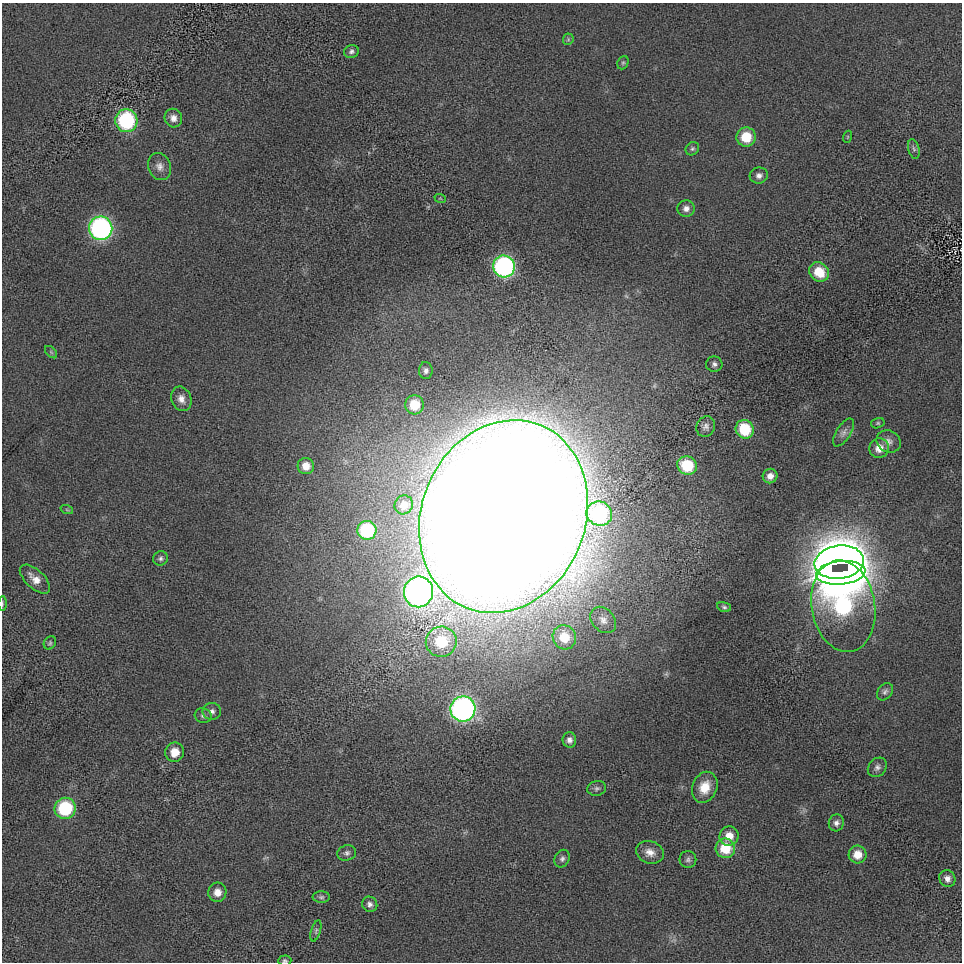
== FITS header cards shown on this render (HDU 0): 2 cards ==
NAXIS1  =                  960
NAXIS2  =                  960

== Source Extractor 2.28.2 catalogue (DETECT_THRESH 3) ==
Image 960 x 960 px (HDU 0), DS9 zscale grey, 1 PNG px = 1 image px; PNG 964 x 964 px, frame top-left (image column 1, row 960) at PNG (2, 3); each listed source drawn as its Kron ellipse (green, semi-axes under 4 px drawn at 4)
Background -12.5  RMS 170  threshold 506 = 3 sigma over >= 5 px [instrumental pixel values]
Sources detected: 71; all 71 listed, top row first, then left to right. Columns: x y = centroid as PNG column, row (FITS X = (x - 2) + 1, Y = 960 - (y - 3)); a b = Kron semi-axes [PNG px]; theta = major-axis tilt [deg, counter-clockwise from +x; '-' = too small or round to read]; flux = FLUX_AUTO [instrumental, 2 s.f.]
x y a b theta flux
568 39 6 5 - 1.8e+04
351 51 7 6 - 3.4e+04
623 63 7 5 68 2.0e+04
173 118 9 8 - 7.2e+04
126 121 11 11 - 1.1e+06
746 137 9 9 - 2.9e+05
847 137 6 4 71 1.3e+04
692 149 7 6 - 2.5e+04
914 149 10 5 -75 3.3e+04
159 166 14 11 -68 8.2e+04
759 175 9 8 - 5.2e+04
440 198 6 3 -19 1.3e+04
686 209 9 8 - 5.9e+04
101 228 12 11 - 3.0e+06
504 266 11 11 - 2.5e+06
819 272 10 9 - 2.6e+05
51 352 7 4 -46 1.8e+04
714 364 8 7 - 4.1e+04
426 371 8 6 89 3.8e+04
181 399 13 9 -68 8.8e+04
415 405 9 9 - 2.6e+05
878 423 7 5 15 1.8e+04
706 427 10 9 - 5.4e+04
745 429 9 8 - 4.9e+05
843 432 16 7 57 6.4e+04
889 441 12 10 -30 7.6e+04
879 448 10 9 - 1.2e+05
687 465 10 9 - 4.9e+05
306 466 8 8 - 1.2e+05
770 476 7 7 - 8.0e+04
404 505 10 9 - 9.4e+04
67 510 6 4 -19 1.5e+04
599 514 13 12 - 9.8e+05
503 516 98 82 67 1.1e+08
367 530 9 9 - 7.7e+05
160 558 7 7 - 3.2e+04
839 562 25 16 7 2.7e+07
841 573 25 11 6 2.7e+07
35 579 19 9 -42 1.2e+05
418 592 15 14 - 4.8e+06
2 604 7 3 90 1.5e+04
843 606 46 31 -80 2.8e+06
724 607 7 4 -15 2.1e+04
603 620 15 11 -47 9.3e+04
564 637 12 11 - 2.5e+05
441 642 15 15 - 4.5e+05
50 643 7 5 54 2.3e+04
885 692 9 7 51 3.8e+04
463 709 12 12 - 3.7e+06
212 711 9 8 - 4.9e+04
203 716 8 7 - 3.7e+04
569 740 8 7 - 4.9e+04
175 752 10 9 - 1.5e+05
877 767 10 8 49 5.1e+04
705 787 16 12 69 2.1e+05
597 788 9 7 10 3.7e+04
65 808 11 10 - 8.0e+05
836 823 8 7 - 5.0e+04
729 836 10 9 - 1.5e+05
725 848 10 9 - 3.4e+05
650 852 14 11 -19 1.1e+05
347 853 9 7 15 3.7e+04
858 855 9 9 - 1.6e+05
562 859 9 7 66 3.8e+04
688 860 8 8 - 3.8e+04
947 879 8 8 - 6.4e+04
217 892 9 9 - 1.1e+05
321 897 9 5 1 2.8e+04
370 904 8 7 - 4.6e+04
316 931 11 5 73 2.7e+04
285 961 6 5 - 2.3e+04
At the frame edge (FLAGS 8, measured only in part): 2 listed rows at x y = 2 604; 285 961